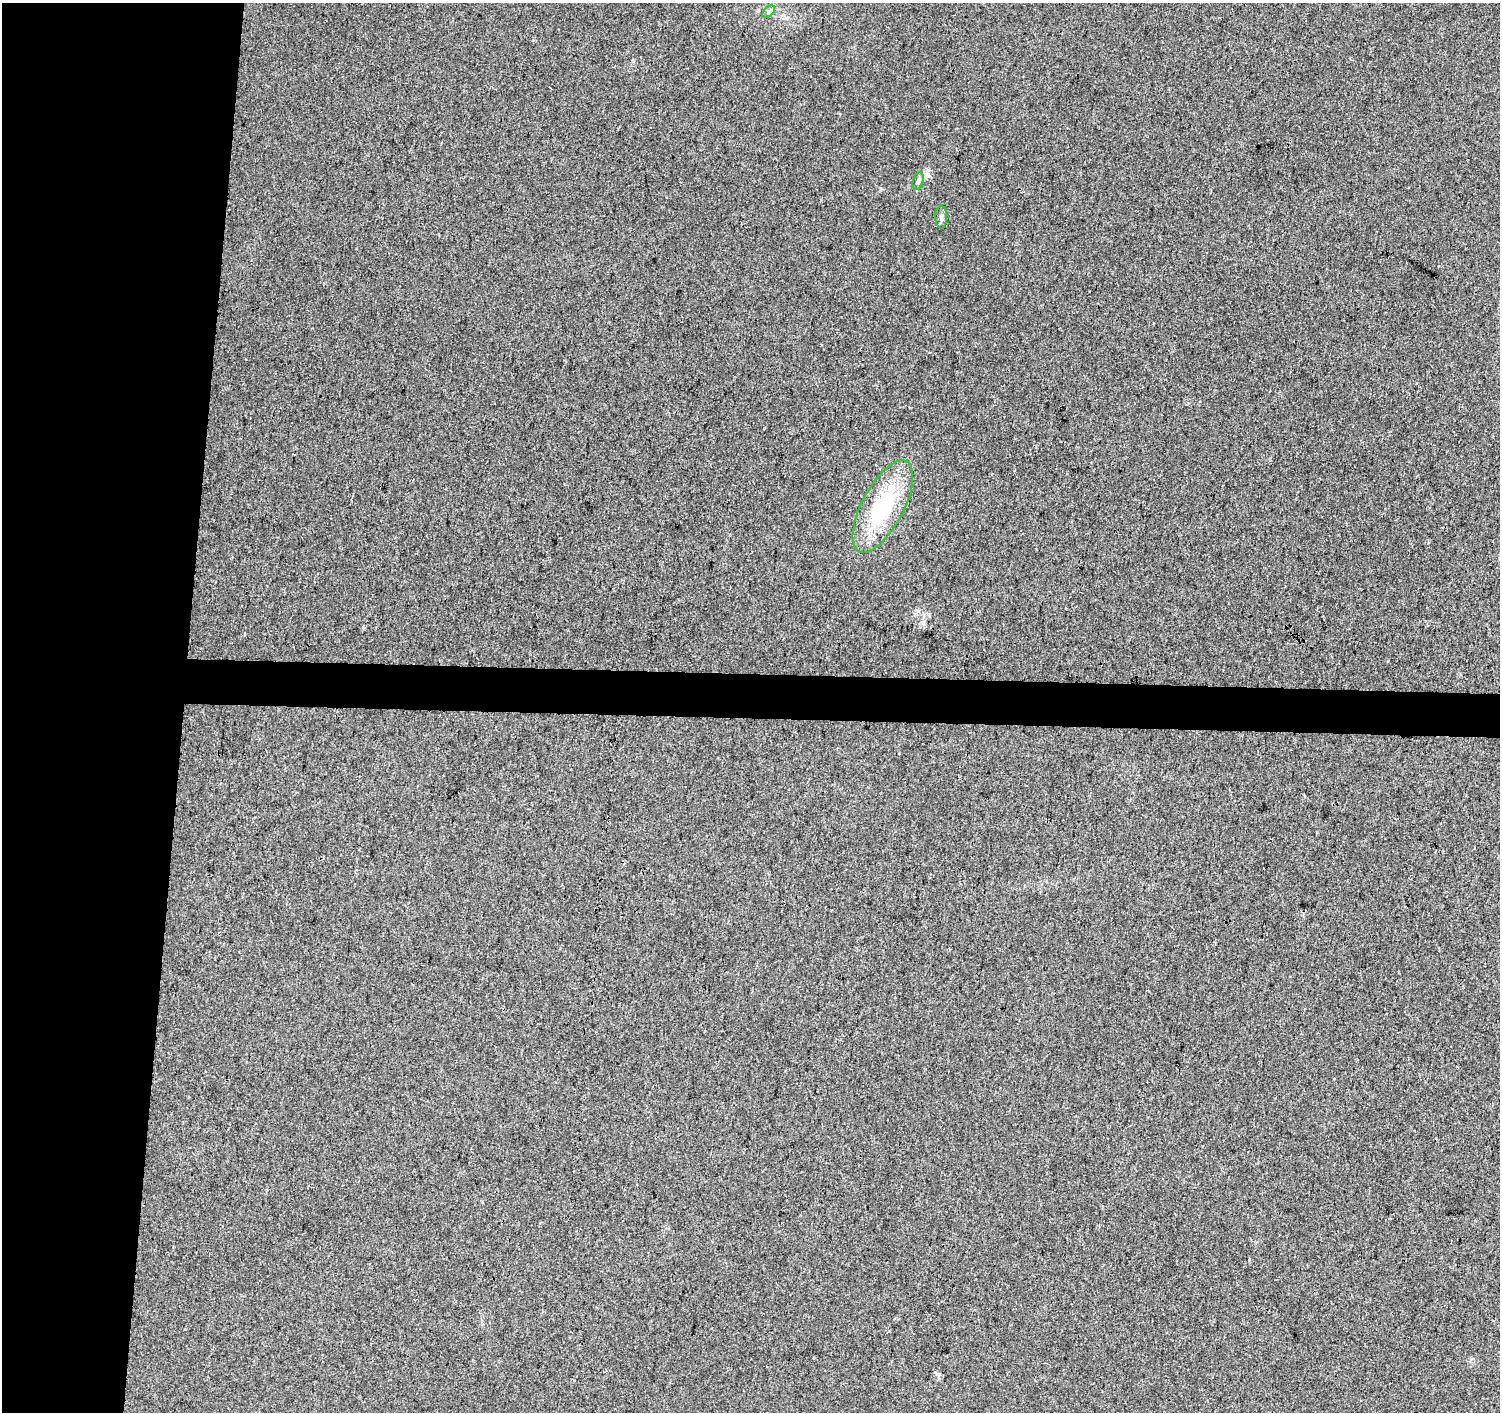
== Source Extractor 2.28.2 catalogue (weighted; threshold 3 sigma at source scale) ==
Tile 4 of 3 x 3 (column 1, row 2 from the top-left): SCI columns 12-1509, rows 1695-3104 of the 4505 x 4741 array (HDU 1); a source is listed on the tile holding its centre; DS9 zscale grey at full resolution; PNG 1502 x 1414 px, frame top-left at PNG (2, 3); each listed source drawn as its Kron ellipse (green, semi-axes under 4 px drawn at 4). Shown black and unused: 15% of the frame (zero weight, under 3 of 4 exposures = <1% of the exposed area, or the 3 px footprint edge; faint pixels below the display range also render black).
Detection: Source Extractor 2.28.2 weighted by HDU 2 'WHT'; one run over the whole footprint, this tile lists its part. Background 0.00355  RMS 0.0037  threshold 0.0167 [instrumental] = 3 sigma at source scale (4.5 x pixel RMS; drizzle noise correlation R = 1.50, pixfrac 1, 0.0396/0.0396 arcsec/px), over >= 5 px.
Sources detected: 4; all 4 listed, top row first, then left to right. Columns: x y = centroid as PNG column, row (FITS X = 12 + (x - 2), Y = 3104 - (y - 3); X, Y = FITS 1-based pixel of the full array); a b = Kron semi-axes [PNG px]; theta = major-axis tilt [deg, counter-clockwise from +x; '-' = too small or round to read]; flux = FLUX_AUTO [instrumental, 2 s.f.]
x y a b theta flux
769 12 7 4 44 0.86
918 181 9 5 74 0.92
941 217 11 6 -89 1.2
883 506 51 21 62 33